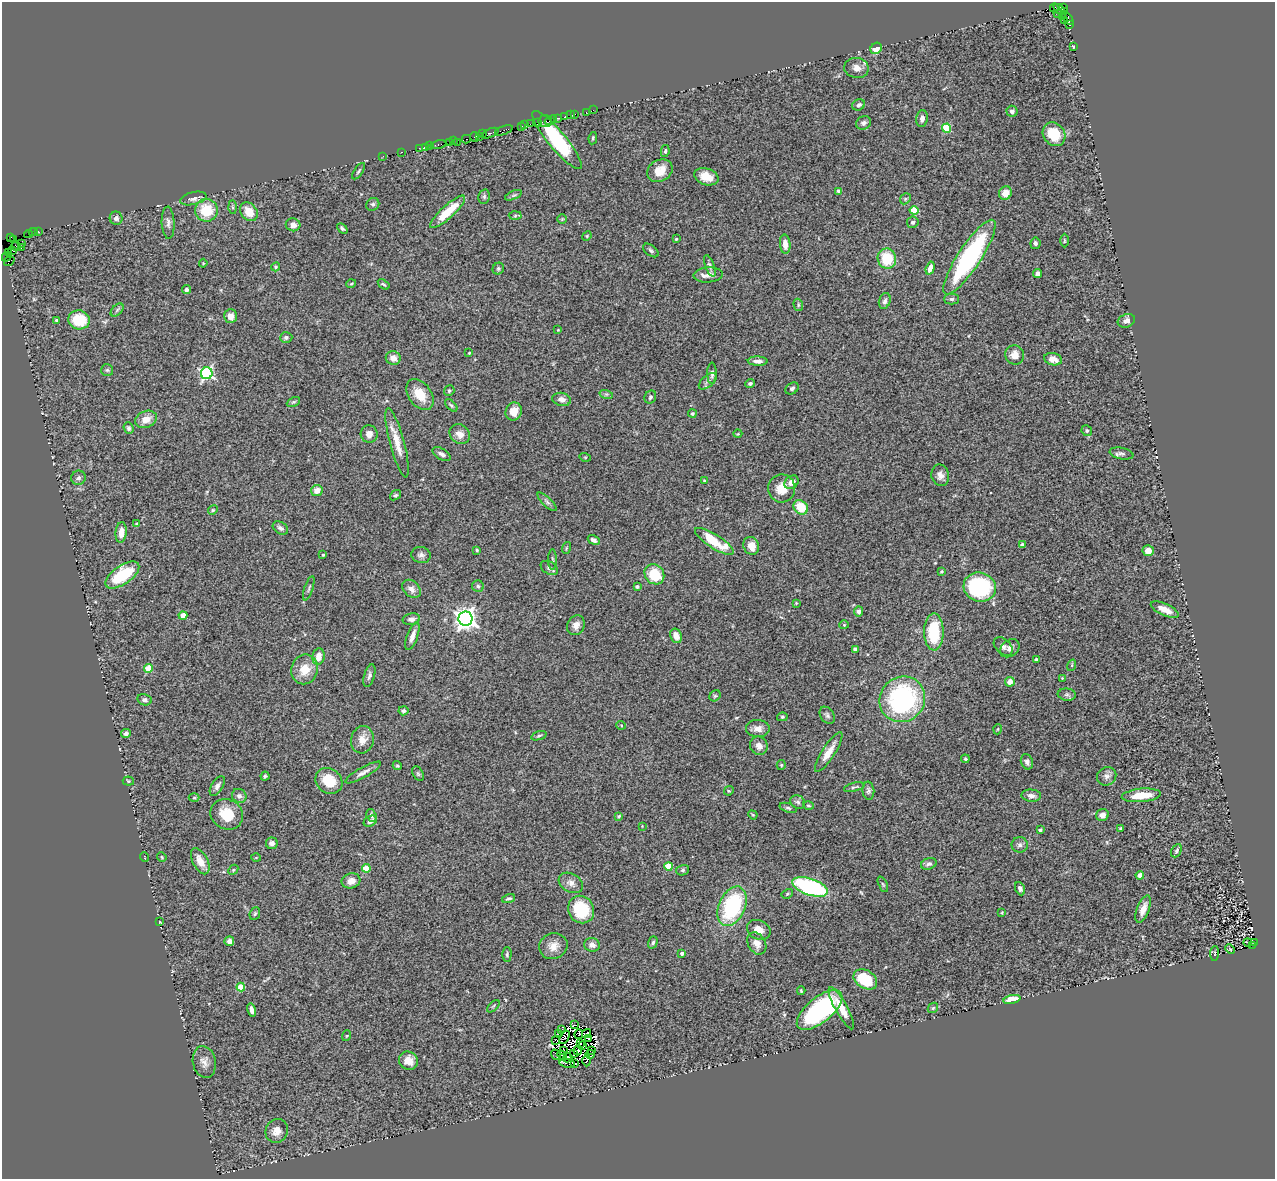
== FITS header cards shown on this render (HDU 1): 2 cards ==
NAXIS1  =                 1273
NAXIS2  =                 1177

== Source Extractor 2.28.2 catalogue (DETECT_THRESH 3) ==
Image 1273 x 1177 px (HDU 1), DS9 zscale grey, 1 PNG px = 1 image px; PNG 1277 x 1181 px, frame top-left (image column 1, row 1177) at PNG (2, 2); each listed source drawn as its Kron ellipse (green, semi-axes under 4 px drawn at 4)
Background 0.829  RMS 0.11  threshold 0.316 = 3 sigma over >= 5 px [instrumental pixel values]
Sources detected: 329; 17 with non-positive FLUX_AUTO (blend fragments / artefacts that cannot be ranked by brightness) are neither listed nor drawn; the other 312 listed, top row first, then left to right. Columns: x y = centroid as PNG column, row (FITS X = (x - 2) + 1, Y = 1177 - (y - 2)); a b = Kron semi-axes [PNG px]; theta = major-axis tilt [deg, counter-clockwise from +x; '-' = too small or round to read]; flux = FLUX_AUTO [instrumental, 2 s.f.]
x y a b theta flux
1054 8 4 2 - 16
1064 8 3 2 - 92
1059 9 6 3 -36 18
1064 12 3 2 - 24
1057 13 3 2 - 70
1062 17 3 3 - 150
1068 19 7 3 -50 28
1065 21 3 2 - 51
1070 25 4 3 - 41
1073 46 3 3 - 11
876 48 6 5 - 77
856 68 12 10 -12 51
859 105 7 5 27 19
593 110 3 2 - 5.8
1012 111 5 5 - 25
586 112 2 2 - 4.7
575 114 3 2 - 23
570 115 3 2 - 15
565 117 3 3 - 65
557 118 3 2 - 4.6
922 119 8 6 82 30
551 120 6 3 24 110
545 121 7 6 - 210
538 122 4 2 - 130
864 123 8 6 25 25
530 124 2 2 - 33
525 125 3 2 - 100
521 127 3 3 - 89
946 128 4 4 - 330
504 130 9 3 21 260
490 133 9 3 24 300
483 134 3 2 - 72
1054 134 12 10 -53 200
475 137 5 4 - 83
479 137 4 2 - 89
593 138 6 4 81 11
466 139 4 2 - 77
557 140 37 9 -50 730
453 141 2 2 - 28
457 142 2 2 - 6.6
449 143 2 2 - 8.9
438 144 8 3 10 180
430 146 2 2 - 23
426 147 3 2 - 42
419 148 3 2 - 20
665 151 6 4 80 11
402 152 3 2 - 40
383 156 2 2 - 55
359 171 9 3 57 12
660 171 13 10 30 100
706 177 12 8 -18 83
839 191 4 3 - 30
1005 193 7 6 - 74
513 195 9 3 22 11
484 197 7 5 77 15
193 198 13 6 14 33
905 199 6 4 47 12
373 204 7 6 - 16
232 207 6 4 -88 12
206 210 11 11 - 210
914 210 4 4 - 220
249 212 10 8 -52 99
448 212 23 6 42 180
515 216 6 4 2 11
116 218 6 6 - 26
562 219 5 5 - 8
913 222 6 5 - 17
168 223 16 6 -87 33
293 225 7 6 - 42
342 228 6 4 -43 13
38 231 3 2 - 21
33 232 4 2 - 56
28 234 4 2 - 64
587 236 5 4 - 7.7
11 237 4 2 - 11
676 239 3 3 - 6
13 240 3 2 - 9.4
1064 240 7 3 -90 8.4
21 243 2 2 - 62
1035 243 6 5 - 17
785 244 9 5 -85 59
16 246 5 3 - 52
21 248 2 2 - 38
13 250 3 2 - 20
651 250 9 5 -38 16
9 253 3 3 - 67
6 257 5 3 - 93
969 257 44 11 57 1100
887 259 10 9 - 250
9 261 6 3 34 140
203 263 4 4 - 6
710 266 11 4 -69 21
276 267 4 4 - 9.5
930 268 7 4 73 49
498 269 6 5 - 13
1038 274 4 4 - 33
708 275 14 7 4 46
351 284 5 3 - 6.3
384 284 6 3 -35 9.2
186 290 4 4 - 17
952 299 7 5 0 16
885 301 8 5 71 20
798 305 6 4 -72 11
117 310 8 4 46 16
230 316 7 6 - 51
57 320 4 3 - 26
79 320 11 9 -14 240
1126 321 9 6 19 30
558 330 3 2 - 4.9
286 337 6 5 - 16
469 353 3 3 - 6.6
1015 355 9 9 - 66
393 358 7 7 - 46
1053 359 9 6 -15 53
758 361 10 4 -1 35
107 370 6 6 - 14
207 373 6 6 - 1300
712 373 11 4 -88 22
708 381 11 5 42 22
750 383 5 4 - 13
792 388 7 5 35 18
449 391 5 5 - 11
606 394 7 4 -17 14
420 395 17 11 -54 130
650 397 7 5 63 17
562 399 9 6 -12 35
293 402 7 4 26 11
451 405 7 4 -44 11
514 411 9 8 - 82
692 414 4 4 - 11
146 419 11 8 23 76
129 428 6 5 - 21
1087 431 5 5 - 14
369 434 8 8 - 44
460 434 11 9 -41 55
738 434 4 3 - 5.6
397 443 36 7 -75 120
1121 453 12 5 -11 22
442 454 10 5 -32 26
585 457 5 3 - 6.2
940 475 11 9 -76 43
78 478 7 7 - 20
704 480 3 3 - 6.5
792 482 8 6 39 49
782 488 14 13 - 100
317 490 6 5 - 60
395 495 6 4 37 11
547 502 12 4 -44 21
801 507 8 6 -44 160
213 510 5 4 - 9.5
136 524 4 3 - 7.1
280 528 8 5 -33 24
121 532 10 5 85 66
594 540 6 4 -29 22
714 541 22 7 -33 240
1022 545 4 3 - 27
751 546 9 7 -66 64
566 548 6 3 71 8.5
477 550 4 3 - 9.4
1148 551 5 5 - 62
323 555 3 3 - 9.5
421 555 9 8 - 27
552 560 10 3 -90 12
549 568 9 6 -32 21
941 571 4 4 - 11
654 574 11 9 -50 210
122 575 19 9 35 390
478 586 6 5 - 14
637 587 3 3 - 18
980 587 16 14 -15 650
309 588 13 2 72 12
411 589 10 7 -44 37
796 603 4 4 - 6.4
1165 610 15 6 -24 70
859 611 5 4 - 20
183 615 4 4 - 98
411 619 9 6 12 25
465 619 7 7 - 5200
576 625 10 8 64 47
844 625 4 4 - 6.9
934 632 18 9 89 340
412 636 14 5 71 53
676 636 7 5 -67 67
1003 646 11 7 -43 28
1010 648 11 8 35 38
855 649 4 3 - 34
318 656 8 6 81 57
1036 659 4 3 - 11
1072 665 6 3 73 9.1
148 668 4 4 - 170
305 669 15 13 71 120
369 676 12 5 73 22
1062 678 4 4 - 5.8
1010 682 5 5 - 53
1067 695 9 6 -6 18
715 696 6 5 - 11
902 699 23 22 - 1100
145 700 7 5 -12 21
403 711 5 4 - 21
827 715 9 6 -55 20
782 717 5 4 - 9.3
621 725 5 3 - 6.3
758 729 12 9 -1 48
998 729 5 3 - 5.6
126 733 5 4 - 26
539 736 8 4 18 12
362 740 14 11 78 72
759 746 9 8 - 47
829 752 23 6 57 85
965 759 4 3 - 9.4
1027 762 8 6 -69 25
781 765 5 4 - 7.3
397 766 5 4 - 9
363 773 20 5 29 40
418 774 8 5 -63 14
265 776 4 4 - 10
1107 776 10 9 - 34
128 781 5 4 - 11
329 781 14 12 -38 170
217 786 11 5 59 28
854 787 10 3 15 13
729 791 5 4 - 8.5
868 791 9 6 -84 19
1141 795 19 6 5 150
239 796 7 6 - 25
1031 796 10 6 -4 32
194 798 5 3 - 7.8
798 802 8 6 -33 20
808 805 5 4 - 9.1
788 808 9 4 -18 14
227 814 17 15 -31 160
753 815 5 4 - 6.7
1102 815 6 6 - 41
371 816 7 5 -70 22
619 816 4 3 - 7.5
370 821 7 5 29 31
642 826 3 3 - 4.8
1121 828 4 3 - 13
1040 830 3 3 - 21
272 843 6 6 - 27
1020 845 8 8 - 24
1176 851 7 4 63 14
144 857 5 3 - 4.8
162 857 5 4 - 7.2
256 858 5 3 - 6.2
200 861 14 7 -62 80
929 864 8 5 19 19
669 866 4 4 - 190
366 868 4 4 - 150
233 870 6 4 47 9.8
683 870 6 5 - 13
1140 875 4 4 - 66
351 881 9 7 15 44
571 883 13 9 -30 46
883 884 8 4 -66 11
810 887 18 8 -19 860
1020 889 7 4 -67 19
787 894 6 4 30 10
509 899 7 4 17 15
732 906 21 13 66 650
1143 909 14 6 69 57
581 910 14 13 - 300
1002 913 3 2 - 5.5
255 914 6 5 - 12
160 922 3 2 - 4.1
759 930 12 9 -24 68
229 941 5 4 - 36
653 942 6 4 72 13
1255 942 3 2 - 84
757 943 12 8 -59 52
1248 943 4 2 - 7
592 945 8 6 -11 41
1253 945 4 3 - 83
553 946 14 12 22 77
1230 949 5 3 - 7.1
682 953 3 3 - 23
1215 953 7 3 86 8.2
507 955 7 4 89 12
865 979 13 9 -32 300
241 987 4 4 - 170
801 991 4 3 - 7.7
1012 999 9 4 12 110
493 1006 8 3 46 7.2
841 1008 24 6 -61 130
933 1008 6 4 44 9.8
252 1010 6 4 -75 26
820 1010 27 12 39 1000
574 1025 3 2 - 24
561 1030 4 2 - 4.6
559 1033 3 2 - 10
579 1034 5 2 - 11
586 1034 5 3 - 9.4
346 1036 5 3 - 6.8
565 1037 7 3 60 5.3
589 1038 3 2 - 5.7
556 1040 3 2 - 8.8
581 1043 2 2 - 5.1
583 1046 3 2 - 9.5
564 1050 3 2 - 15
578 1050 5 4 - 21
592 1050 3 2 - 9.7
574 1054 3 2 - 6.2
590 1054 4 3 - 27
556 1055 6 2 -52 3.8
562 1056 5 3 - 23
568 1058 5 3 - 37
408 1061 10 9 - 66
587 1061 6 2 89 5.4
204 1062 16 11 -79 51
567 1063 7 3 -11 66
575 1064 4 2 - 17
277 1131 12 11 - 70
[17 non-positive-flux detections neither listed nor drawn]